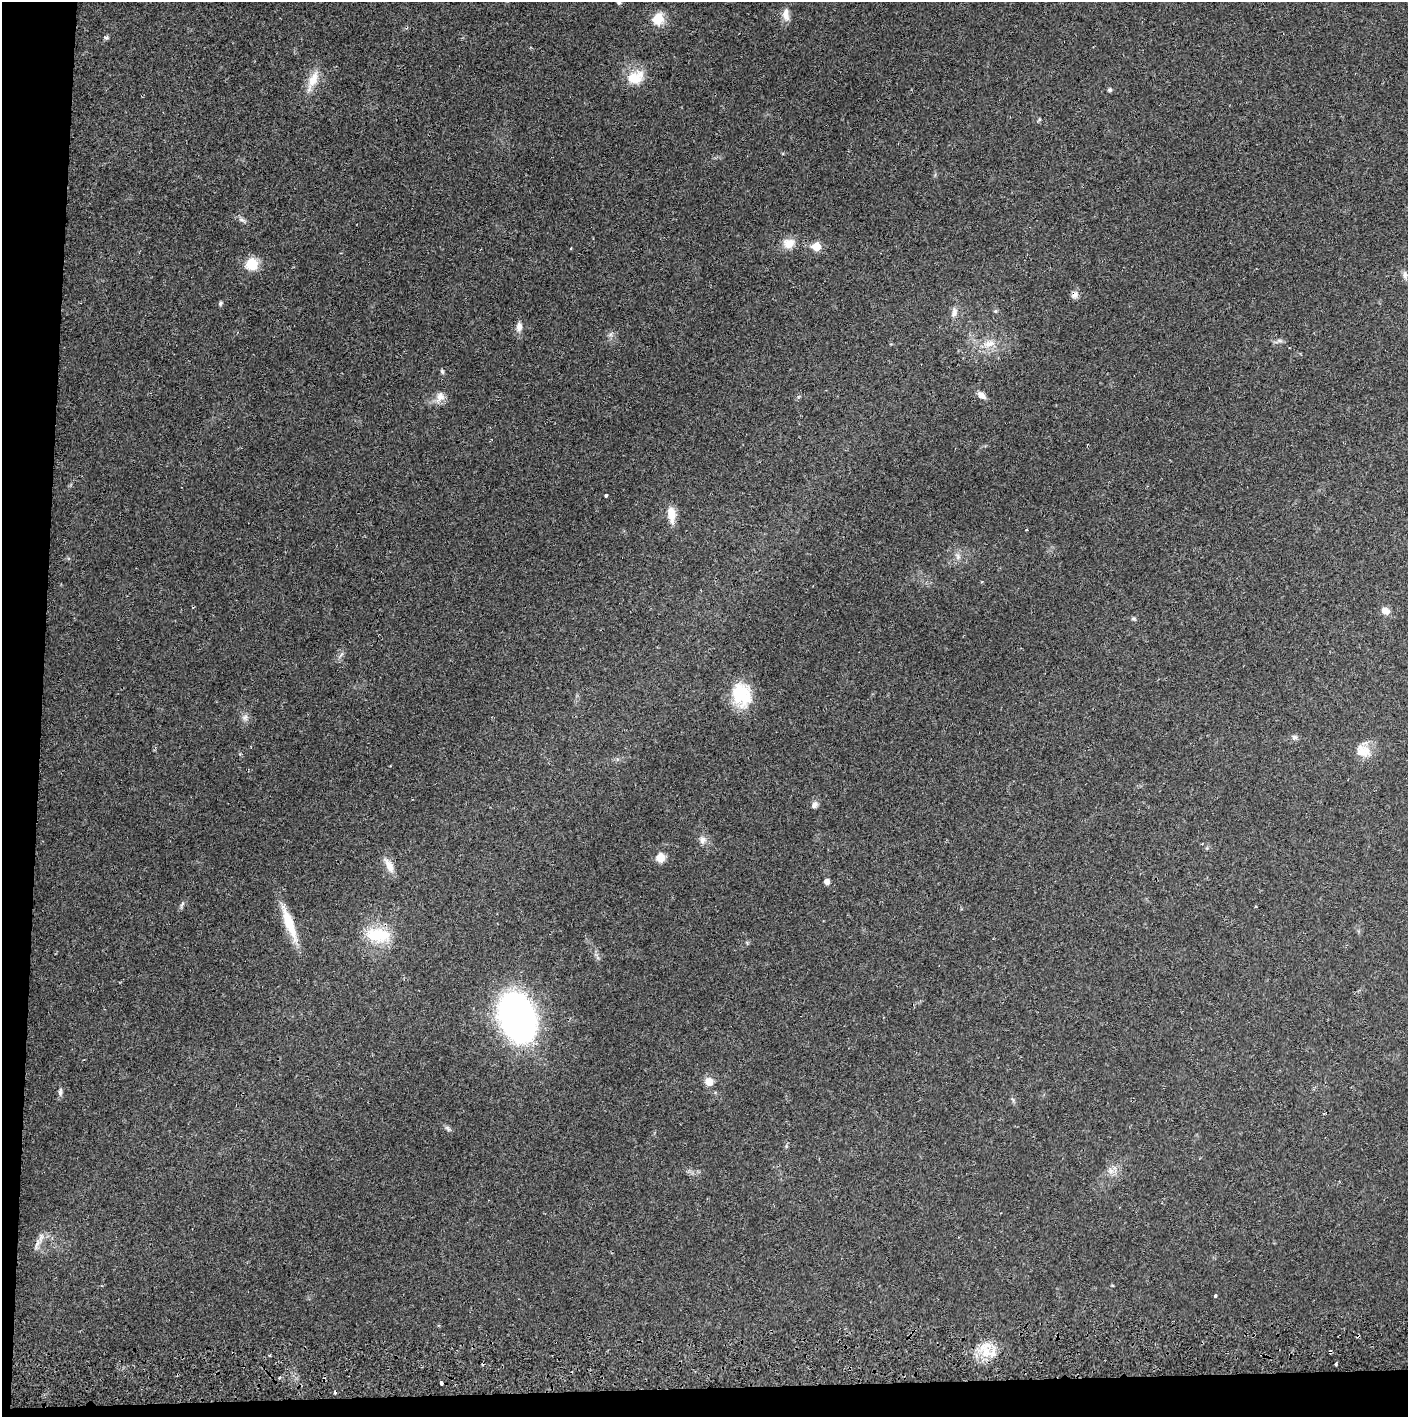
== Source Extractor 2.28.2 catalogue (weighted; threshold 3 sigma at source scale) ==
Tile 7 of 3 x 3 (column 1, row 3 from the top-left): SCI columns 4-1409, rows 56-1470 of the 4227 x 4357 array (HDU 1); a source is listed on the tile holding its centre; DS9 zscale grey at full resolution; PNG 1410 x 1419 px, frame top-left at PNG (2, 2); no overlay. Shown black and unused: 5% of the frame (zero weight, under 2 of 3 exposures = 3% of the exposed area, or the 3 px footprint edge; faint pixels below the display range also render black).
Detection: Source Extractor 2.28.2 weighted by HDU 2 'WHT'; one run over the whole footprint, this tile lists its part. Background 0.023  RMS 0.0036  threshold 0.0161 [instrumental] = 3 sigma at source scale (4.5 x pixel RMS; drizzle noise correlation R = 1.50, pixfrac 1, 0.05/0.05 arcsec/px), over >= 5 px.
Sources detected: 57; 4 cosmic-ray / hot-pixel residue — not listed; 1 inside a brighter listed object's ellipse — not listed separately; the other 52 listed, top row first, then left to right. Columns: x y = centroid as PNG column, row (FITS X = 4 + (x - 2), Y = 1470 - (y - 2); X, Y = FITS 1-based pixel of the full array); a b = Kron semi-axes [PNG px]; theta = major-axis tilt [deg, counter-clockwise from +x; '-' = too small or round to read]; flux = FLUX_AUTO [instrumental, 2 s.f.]
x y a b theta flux
619 2 5 5 - 0.72
786 15 18 9 -88 2.9
658 19 17 15 53 5.2
106 37 8 5 -7 0.66
635 77 23 17 23 8.2
313 80 32 10 67 5.8
1110 90 5 5 - 0.69
242 220 12 4 -24 1.1
789 243 15 13 8 4.2
817 247 6 6 - 8.9
252 264 13 13 - 7.4
1405 275 11 6 -80 1.4
1075 295 10 8 49 1.7
220 303 6 5 - 0.66
995 311 6 5 - 0.55
954 312 15 7 77 2.1
519 327 12 8 87 2.2
1279 341 9 4 -9 0.96
989 344 19 10 17 4.9
442 371 7 4 -63 0.59
981 395 10 6 -35 2.3
440 397 14 11 65 3.1
606 495 3 3 - 0.61
671 514 19 9 -86 5.1
1026 530 3 3 - 0.35
958 556 9 6 -89 1.5
1386 611 11 8 -32 2.3
1134 619 6 4 -11 0.59
341 654 10 3 50 0.74
741 695 29 22 -78 16
245 717 9 8 - 1.5
1294 737 8 6 12 1
1363 751 21 16 -23 5.6
814 805 9 7 57 1.6
703 840 10 9 - 1.9
661 858 10 9 - 3.9
389 866 21 8 -65 3.7
827 882 5 5 - 1.9
182 904 8 4 53 0.74
289 923 49 10 -69 11
378 935 31 17 -5 15
517 1017 35 24 -69 160
709 1082 7 6 - 4.8
60 1092 12 5 84 1.1
448 1128 10 5 -49 0.87
37 1244 20 6 71 2.2
1112 1285 5 3 - 0.28
1215 1296 3 3 - 0.84
987 1351 21 11 74 7.2
1330 1352 3 2 - 0.48
270 1355 4 3 - 0.34
1336 1364 3 3 - 0.45
Overlapping masked pixels (flux is a lower limit): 2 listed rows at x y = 1075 295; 1330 1352
Isophote crosses this tile's border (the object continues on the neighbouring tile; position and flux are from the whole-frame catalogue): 1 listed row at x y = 619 2